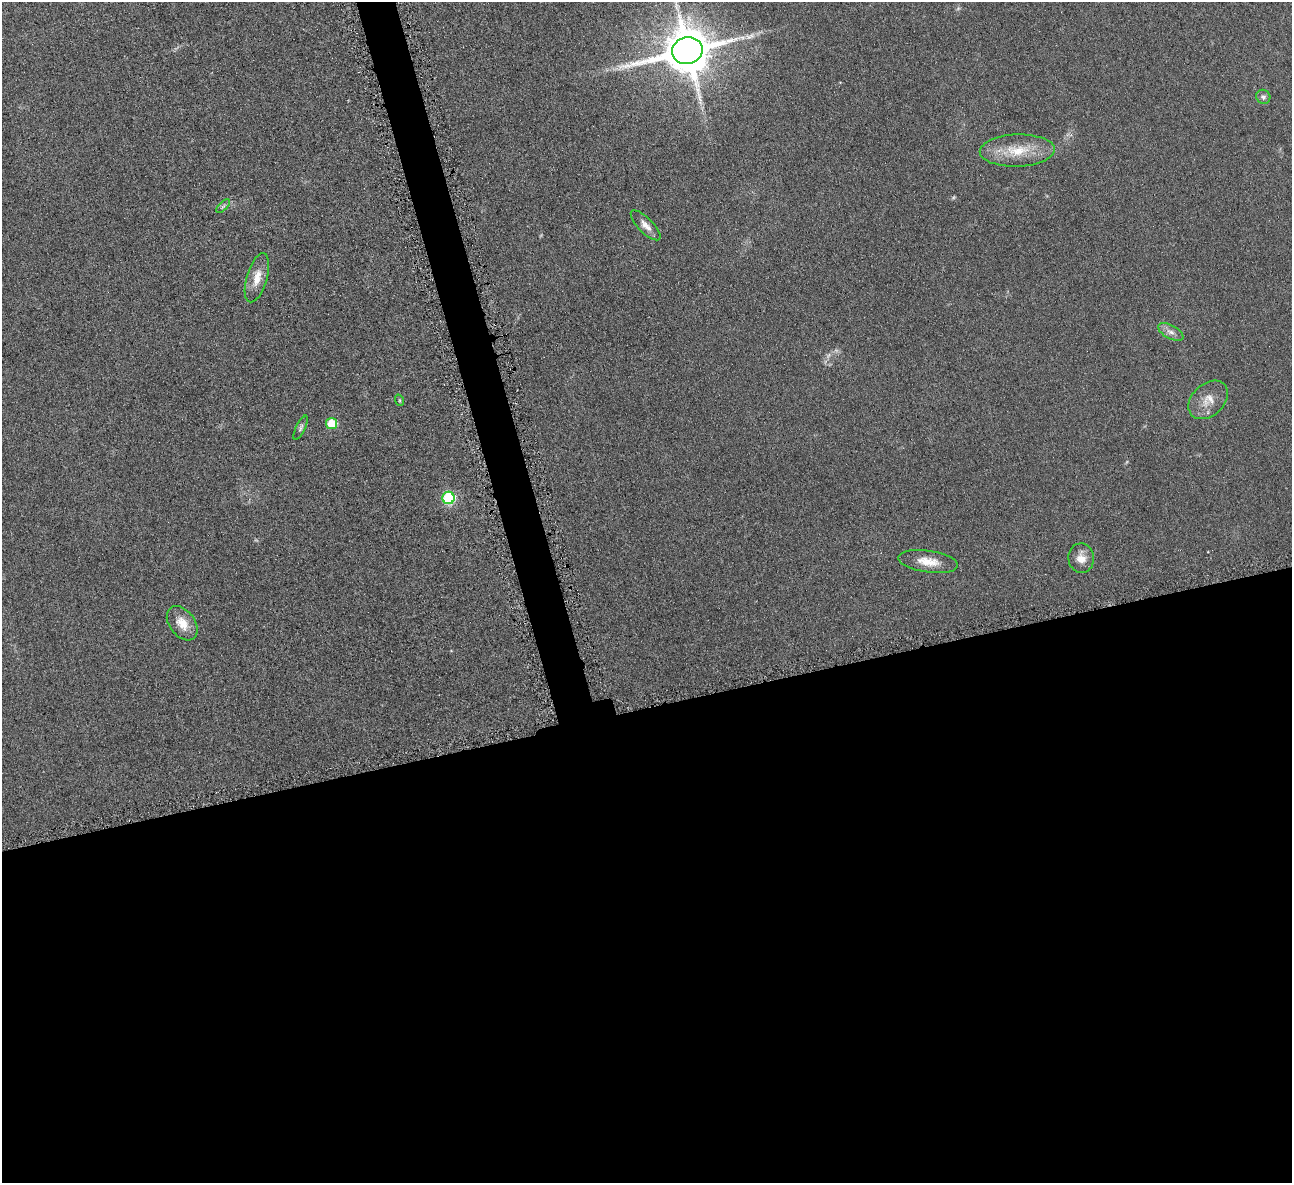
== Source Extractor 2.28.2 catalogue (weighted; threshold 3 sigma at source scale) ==
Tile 15 of 4 x 4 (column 3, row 4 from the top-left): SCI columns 2587-3876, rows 156-1336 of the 5171 x 5154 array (HDU 1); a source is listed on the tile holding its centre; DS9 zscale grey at full resolution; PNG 1294 x 1185 px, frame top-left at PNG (2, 2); each listed source drawn as its Kron ellipse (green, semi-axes under 4 px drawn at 4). Shown black and unused: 42% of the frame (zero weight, under 4 of 8 exposures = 1% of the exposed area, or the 3 px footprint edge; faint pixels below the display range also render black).
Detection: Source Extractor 2.28.2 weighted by HDU 2 'WHT'; one run over the whole footprint, this tile lists its part. Background 0.0978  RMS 0.0094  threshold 0.0383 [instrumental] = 3 sigma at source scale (4.09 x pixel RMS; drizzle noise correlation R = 1.36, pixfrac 0.8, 0.05/0.05 arcsec/px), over >= 5 px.
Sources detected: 17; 1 too faint to see at this stretch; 1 long thin detection or spike segment (spike, bleed or trail) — neither listed nor drawn; the other 15 listed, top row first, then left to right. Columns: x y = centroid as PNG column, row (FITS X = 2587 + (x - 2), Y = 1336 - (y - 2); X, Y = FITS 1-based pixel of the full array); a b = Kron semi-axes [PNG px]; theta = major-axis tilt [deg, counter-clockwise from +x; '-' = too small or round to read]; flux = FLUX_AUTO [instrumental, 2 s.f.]
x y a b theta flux
687 51 15 13 13 4100
1263 97 7 6 - 2.7
1017 151 37 16 2 28
223 206 9 3 45 1.6
646 225 19 7 -45 6.7
257 278 25 10 73 13
1171 332 14 6 -29 5
399 400 6 3 -71 0.97
1208 400 22 16 44 13
332 423 5 5 - 30
301 428 13 4 64 2.3
448 498 6 6 - 93
1081 558 15 13 -83 9.1
928 561 30 11 -8 14
182 623 19 12 -52 13
Isophote crosses this tile's border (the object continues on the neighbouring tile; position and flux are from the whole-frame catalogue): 1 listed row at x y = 687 51